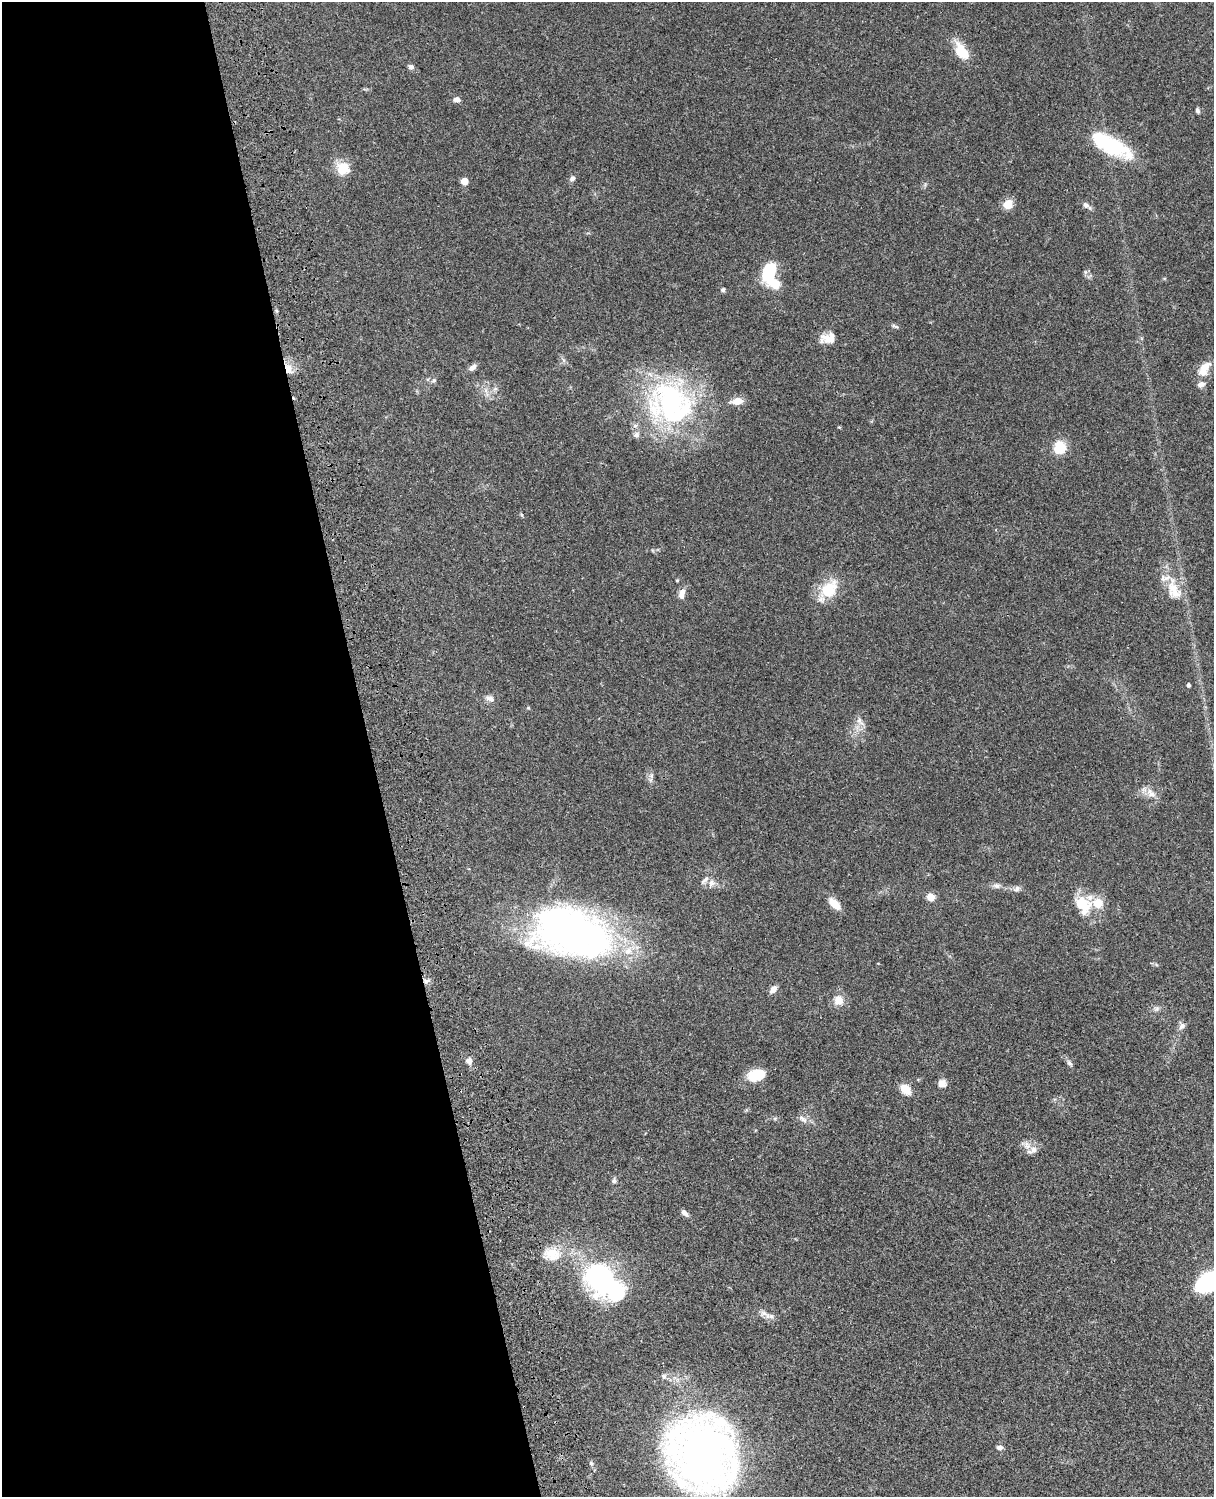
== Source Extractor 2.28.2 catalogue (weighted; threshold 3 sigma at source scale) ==
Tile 5 of 4 x 3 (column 1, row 2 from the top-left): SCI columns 121-1332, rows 1773-3267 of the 5086 x 4927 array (HDU 1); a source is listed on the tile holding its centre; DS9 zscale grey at full resolution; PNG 1216 x 1499 px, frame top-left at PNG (2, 2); no overlay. Shown black and unused: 31% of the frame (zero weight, under 3 of 4 exposures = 6% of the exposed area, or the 3 px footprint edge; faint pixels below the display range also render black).
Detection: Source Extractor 2.28.2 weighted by HDU 2 'WHT'; one run over the whole footprint, this tile lists its part. Background 0.0764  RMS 0.0058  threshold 0.026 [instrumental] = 3 sigma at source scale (4.5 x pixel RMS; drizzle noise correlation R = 1.50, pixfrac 1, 0.05/0.05 arcsec/px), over >= 5 px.
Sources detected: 68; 3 inside a brighter object's white glare — not listed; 7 inside a brighter listed object's ellipse — not listed separately; the other 58 listed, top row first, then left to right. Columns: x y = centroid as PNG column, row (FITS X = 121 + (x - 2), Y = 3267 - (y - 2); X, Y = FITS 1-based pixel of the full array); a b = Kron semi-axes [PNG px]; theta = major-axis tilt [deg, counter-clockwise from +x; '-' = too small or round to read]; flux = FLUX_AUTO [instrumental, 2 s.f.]
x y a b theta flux
962 51 24 13 -54 12
411 67 7 7 - 1.6
457 99 7 6 - 2.2
1197 111 7 5 -73 1.3
1111 145 49 17 -28 39
343 168 16 15 - 10
572 178 7 6 - 1.7
464 181 5 5 - 11
1008 204 8 8 - 9.2
1086 205 12 6 -36 2.4
769 274 25 14 83 23
723 290 5 5 - 1.1
896 327 7 4 -26 0.93
831 339 24 12 14 7.3
472 368 11 6 38 2.5
288 369 16 9 -64 5.5
1204 369 23 11 56 7.7
434 380 7 6 - 1.2
737 401 12 8 6 6
673 403 66 48 -55 110
1060 447 13 12 - 12
677 580 4 4 - 0.57
829 589 27 18 49 16
1174 590 33 18 -67 15
682 594 13 7 77 3.7
1188 685 4 3 - 1
490 698 14 6 -21 2.4
860 721 15 6 -54 3.1
1151 793 17 8 -46 4.6
711 882 11 7 74 2.9
997 886 8 7 - 1.9
1017 889 9 7 55 1.8
930 897 7 6 - 7.1
835 904 16 8 -45 6.6
1083 905 27 20 -57 17
571 932 86 49 -14 240
426 981 8 6 52 1.9
773 989 9 6 52 3.6
839 1000 12 11 - 5.9
1156 1009 7 5 44 1.3
1182 1026 11 7 45 2
469 1061 7 7 - 2.7
1070 1063 8 6 -49 1.6
756 1075 18 11 10 14
942 1084 9 8 - 4
905 1089 12 9 -46 8.1
803 1119 14 6 -38 2.8
1033 1150 12 9 46 3.6
614 1180 8 6 84 1.3
684 1213 9 6 -42 2.1
552 1254 25 19 -12 13
597 1277 32 23 68 61
1209 1282 23 15 29 59
763 1313 11 7 -10 2.7
663 1376 8 5 -28 1.4
999 1448 8 6 1 1.5
702 1454 55 48 -71 440
591 1463 6 5 - 0.97
Overlapping masked pixels (flux is a lower limit): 2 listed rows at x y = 288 369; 426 981
Isophote crosses this tile's border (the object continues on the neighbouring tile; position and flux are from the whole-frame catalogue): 1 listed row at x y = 1209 1282